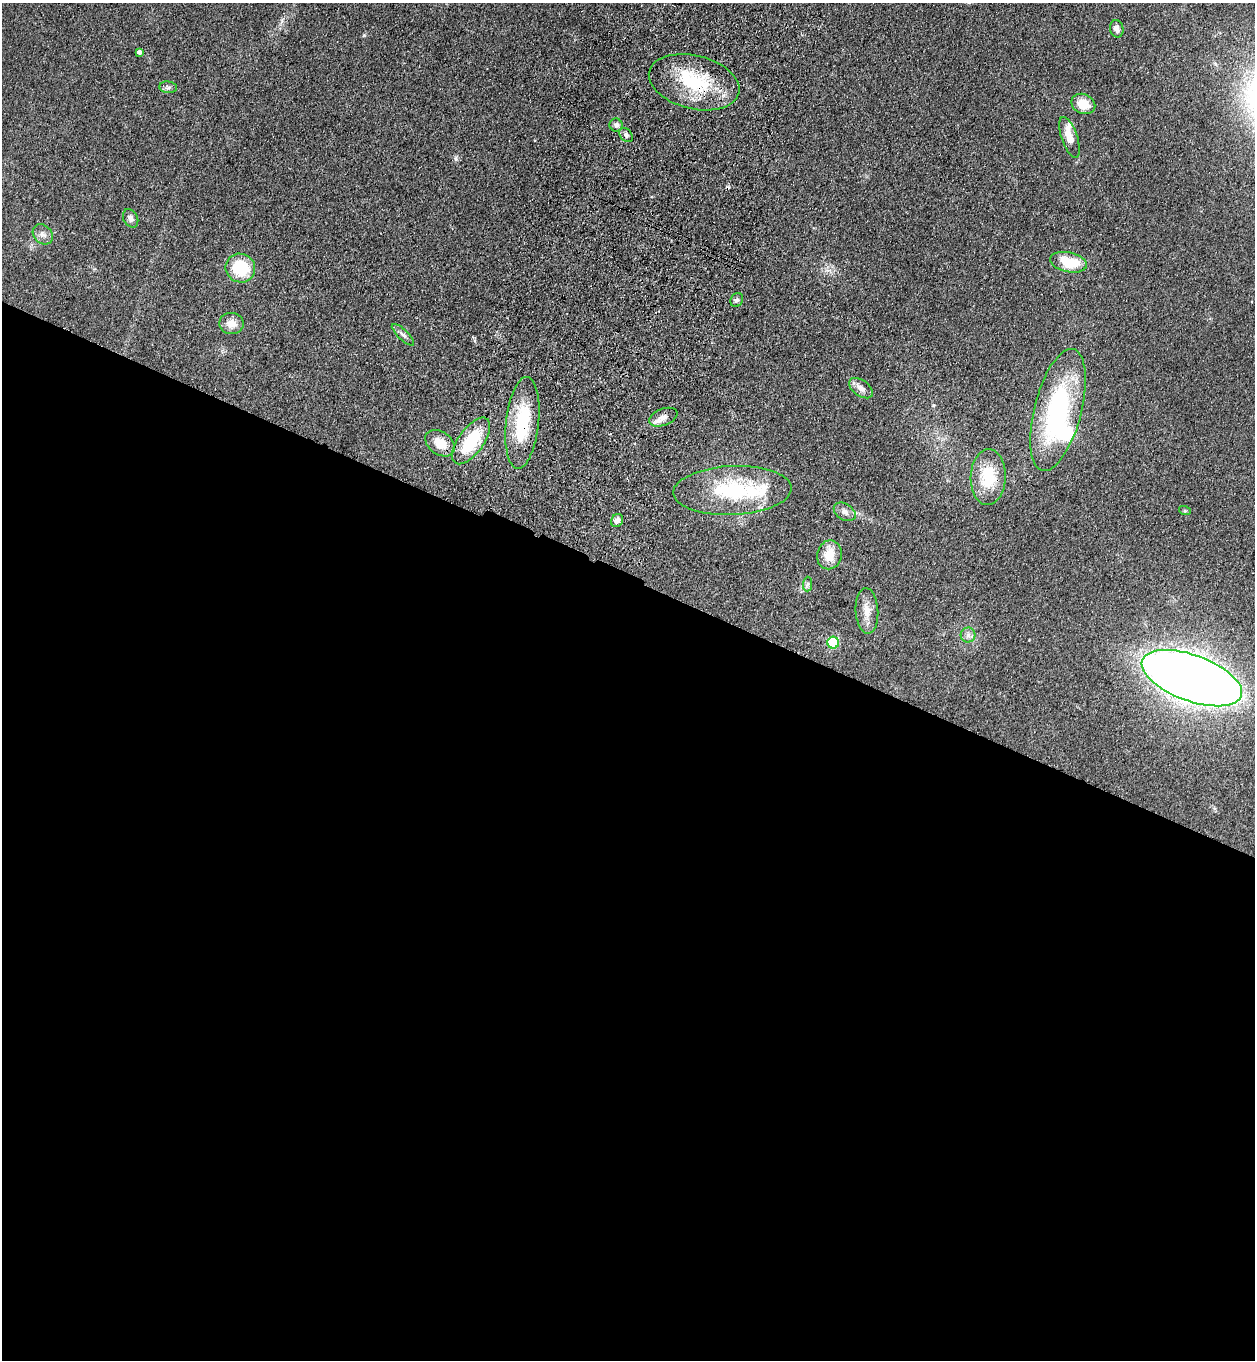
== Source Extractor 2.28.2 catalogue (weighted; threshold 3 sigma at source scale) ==
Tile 14 of 4 x 4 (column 2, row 4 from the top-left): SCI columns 1634-2886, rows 54-1411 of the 5644 x 5536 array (HDU 1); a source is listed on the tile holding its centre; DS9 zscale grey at full resolution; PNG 1257 x 1362 px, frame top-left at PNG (2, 3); each listed source drawn as its Kron ellipse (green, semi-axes under 4 px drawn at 4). Shown black and unused: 58% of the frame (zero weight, under 3 of 4 exposures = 6% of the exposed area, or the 3 px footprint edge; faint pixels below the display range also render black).
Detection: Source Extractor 2.28.2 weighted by HDU 2 'WHT'; one run over the whole footprint, this tile lists its part. Background 0.0772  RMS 0.0071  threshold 0.0318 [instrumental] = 3 sigma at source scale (4.5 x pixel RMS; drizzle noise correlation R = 1.50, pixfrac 1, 0.05/0.05 arcsec/px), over >= 5 px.
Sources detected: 38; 1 inside a brighter object's white glare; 1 cosmic-ray / hot-pixel residue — neither listed nor drawn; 4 inside a brighter listed object's ellipse — not listed separately; the other 32 listed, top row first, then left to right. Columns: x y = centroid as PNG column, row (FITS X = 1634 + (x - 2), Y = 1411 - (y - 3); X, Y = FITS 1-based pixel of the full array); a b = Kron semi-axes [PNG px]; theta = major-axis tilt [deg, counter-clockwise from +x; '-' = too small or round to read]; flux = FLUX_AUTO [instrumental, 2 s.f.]
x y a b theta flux
1117 29 9 6 -78 3.9
139 52 4 4 - 1.9
694 82 46 26 -14 50
168 87 9 5 -7 2.1
1083 104 12 9 -23 12
616 125 6 6 - 2.3
626 135 8 5 -48 2
1069 137 21 8 -71 9.5
131 218 10 7 -61 2.7
43 234 11 9 -47 3.7
1068 262 19 10 -12 24
240 268 15 14 - 31
737 300 7 6 - 1.7
231 323 12 10 -4 7.5
403 335 14 5 -44 2.6
861 388 13 8 -36 4.1
1058 410 63 23 75 110
663 417 15 8 21 5.1
522 423 46 16 84 45
471 441 27 12 54 37
440 443 16 11 -36 12
988 477 28 17 88 27
732 490 59 24 2 63
1185 511 6 4 -18 0.87
845 512 12 8 -32 3.9
617 520 7 5 58 2.8
829 555 14 12 78 13
808 584 7 4 89 1.7
867 611 23 11 -86 8.5
968 635 7 7 - 2.6
833 643 6 6 - 38
1192 678 53 23 -20 1300
Overlapping masked pixels (flux is a lower limit): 2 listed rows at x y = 694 82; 522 423
Unlisted compact peaks at least as high as the median listed source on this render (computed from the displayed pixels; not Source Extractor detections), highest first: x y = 364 35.